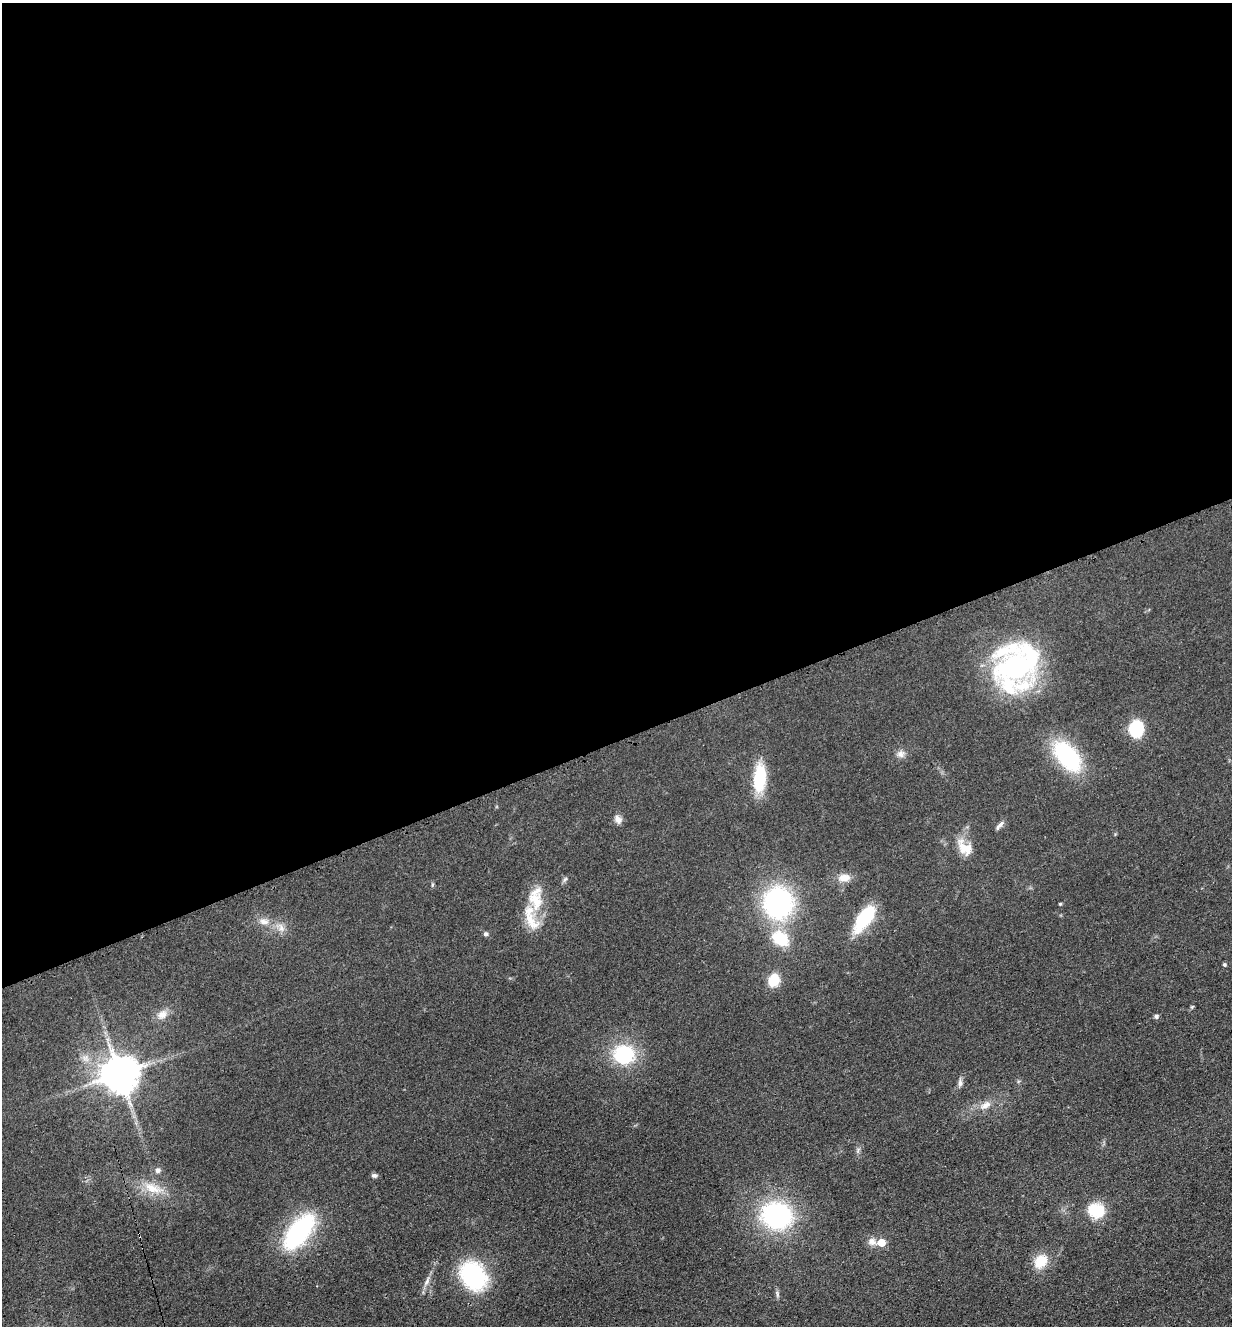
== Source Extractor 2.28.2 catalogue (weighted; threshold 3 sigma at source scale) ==
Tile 2 of 4 x 4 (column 2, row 1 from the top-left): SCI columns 1534-2763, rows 4069-5392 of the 5402 x 5487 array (HDU 1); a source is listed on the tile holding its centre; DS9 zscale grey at full resolution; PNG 1234 x 1328 px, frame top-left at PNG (2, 3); no overlay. Shown black and unused: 56% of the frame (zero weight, under 3 of 4 exposures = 7% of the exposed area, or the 3 px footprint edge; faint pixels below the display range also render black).
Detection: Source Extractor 2.28.2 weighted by HDU 2 'WHT'; one run over the whole footprint, this tile lists its part. Background 0.0607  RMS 0.0072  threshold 0.0322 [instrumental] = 3 sigma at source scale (4.5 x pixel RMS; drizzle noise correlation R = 1.50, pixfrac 1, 0.05/0.05 arcsec/px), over >= 5 px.
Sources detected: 44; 1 inside a brighter object's white glare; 1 cosmic-ray / hot-pixel residue — not listed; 2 inside a brighter listed object's ellipse — not listed separately; the other 40 listed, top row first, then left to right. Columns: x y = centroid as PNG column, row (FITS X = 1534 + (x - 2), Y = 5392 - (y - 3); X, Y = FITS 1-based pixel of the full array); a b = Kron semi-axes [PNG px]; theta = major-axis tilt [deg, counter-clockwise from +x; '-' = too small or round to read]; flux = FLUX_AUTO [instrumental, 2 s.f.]
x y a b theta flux
1015 667 39 33 -70 180
1136 729 12 10 82 43
901 754 10 9 - 3.7
1067 756 35 19 -51 70
759 778 30 13 86 31
618 819 11 8 -60 4.1
1000 825 14 5 49 2.6
965 848 24 14 -47 13
844 878 15 9 1 7.7
565 879 9 4 54 1.5
432 885 6 4 72 0.87
535 901 30 19 -73 22
778 903 23 21 -82 150
1060 904 3 3 - 0.86
864 918 30 13 54 41
264 921 14 8 -5 5.5
281 928 13 8 -85 4.7
486 934 6 5 - 1.6
780 939 18 13 -36 28
1224 964 4 4 - 1.3
774 980 11 8 69 21
1192 1007 5 5 - 0.81
162 1015 15 11 43 6.7
1156 1016 5 5 - 1.9
624 1054 17 16 - 55
119 1074 10 10 - 2100
960 1083 10 6 -90 2.5
985 1105 19 9 26 7.1
158 1170 9 8 - 2.8
374 1175 7 5 -1 1.8
153 1188 33 13 -19 18
1096 1211 19 16 -13 23
776 1215 25 21 -15 120
299 1232 40 19 52 91
872 1242 10 10 - 4.3
881 1242 6 5 - 14
1040 1261 18 14 51 16
473 1276 29 22 -56 76
427 1281 12 6 73 3.4
777 1294 9 4 -78 1.6